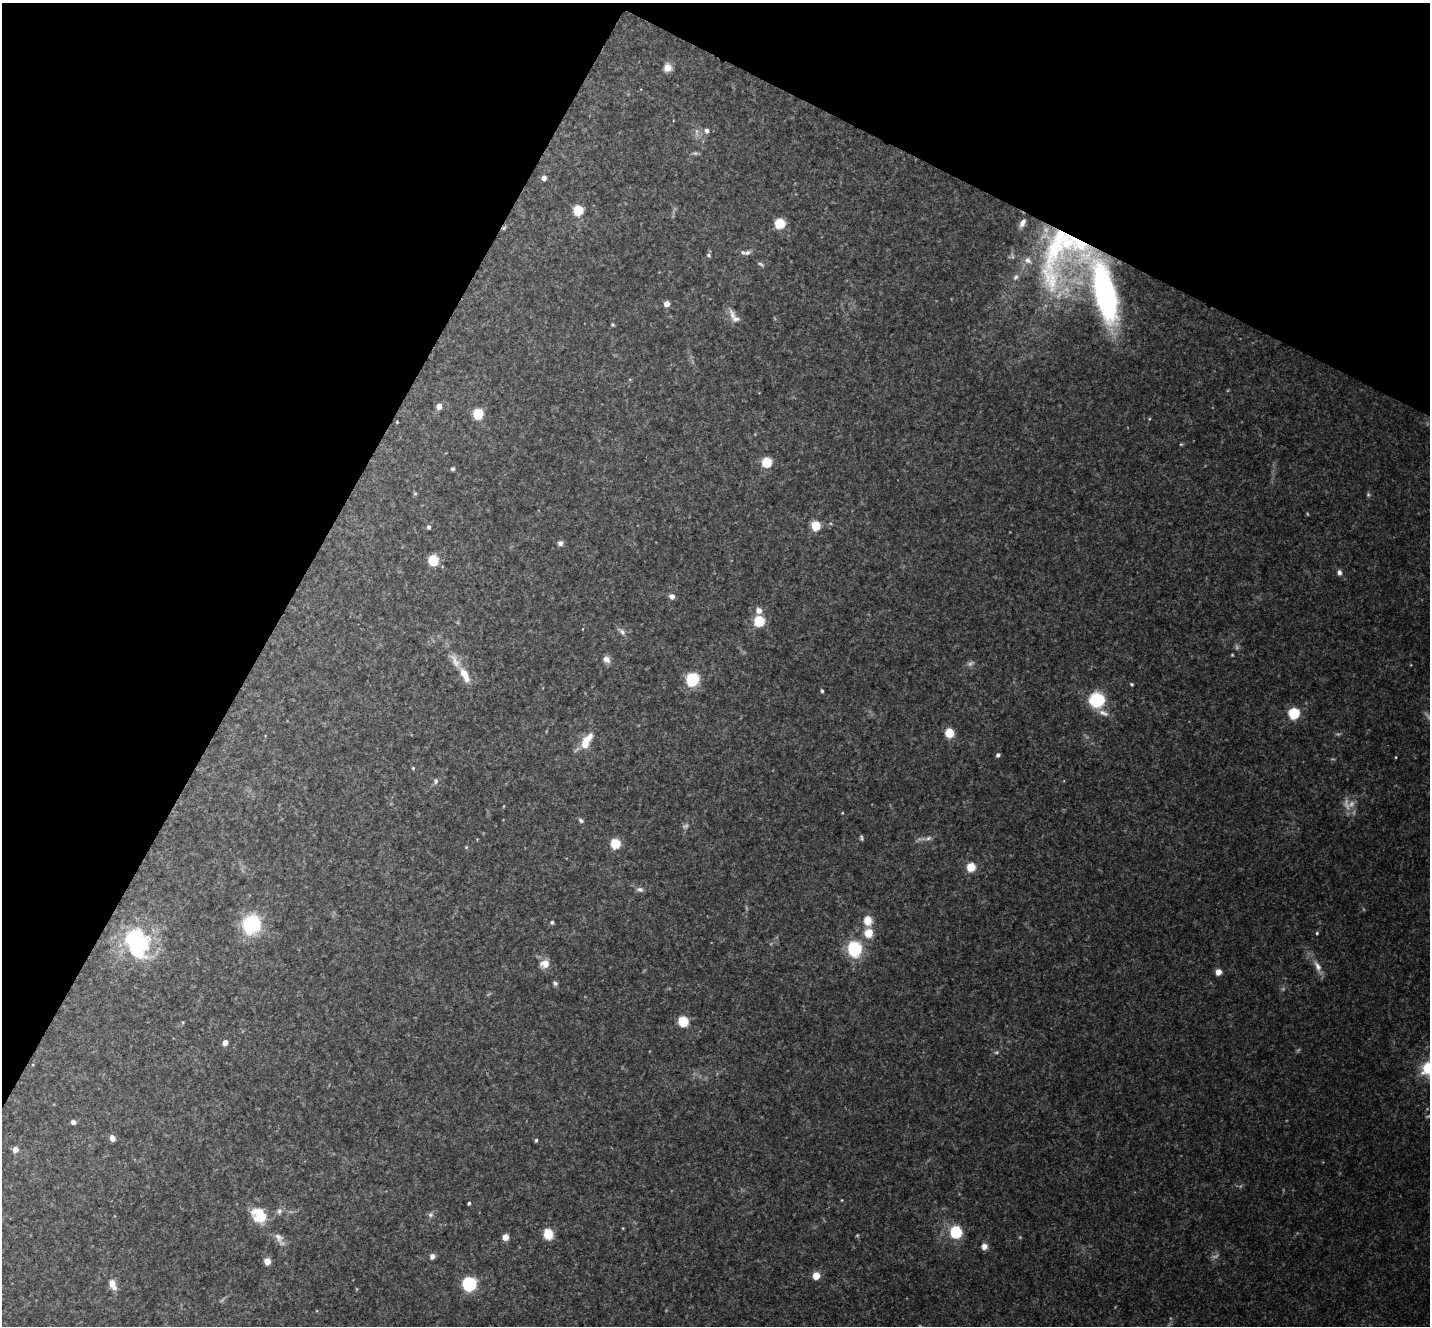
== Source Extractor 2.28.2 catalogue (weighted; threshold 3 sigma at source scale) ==
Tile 2 of 4 x 4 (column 2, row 1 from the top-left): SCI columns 1436-2863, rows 4262-5585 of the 5722 x 5735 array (HDU 1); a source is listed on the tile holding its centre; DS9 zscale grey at full resolution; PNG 1432 x 1328 px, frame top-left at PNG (2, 3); no overlay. Shown black and unused: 27% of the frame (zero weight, under 3 of 4 exposures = <1% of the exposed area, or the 3 px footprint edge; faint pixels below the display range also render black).
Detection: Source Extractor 2.28.2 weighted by HDU 2 'WHT'; one run over the whole footprint, this tile lists its part. Background 0.125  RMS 0.0075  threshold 0.0337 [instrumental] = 3 sigma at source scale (4.5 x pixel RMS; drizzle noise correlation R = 1.50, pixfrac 1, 0.05/0.05 arcsec/px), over >= 5 px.
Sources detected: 119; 19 too faint to see at this stretch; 1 cosmic-ray / hot-pixel residue — not listed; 8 inside a brighter listed object's ellipse — not listed separately; the other 91 listed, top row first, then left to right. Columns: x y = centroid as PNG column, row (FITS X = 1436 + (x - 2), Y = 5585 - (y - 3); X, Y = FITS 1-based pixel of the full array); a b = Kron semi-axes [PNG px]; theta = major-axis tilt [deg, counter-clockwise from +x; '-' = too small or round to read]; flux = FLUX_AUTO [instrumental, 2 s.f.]
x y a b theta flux
668 68 11 11 - 6.1
707 131 6 6 - 3
695 153 9 5 7 1.7
544 178 6 5 - 3.8
578 210 6 6 - 32
779 223 6 6 - 38
1022 223 11 6 64 4.2
1055 247 60 28 72 93
747 253 9 6 30 2.6
709 255 6 4 -22 1.3
1012 256 9 3 -68 1.5
761 264 10 4 -31 1.5
1016 277 10 7 58 3.2
1105 293 62 19 -76 180
666 304 5 5 - 6.3
732 315 19 8 -72 5.9
612 324 5 4 - 1
439 406 6 6 - 5.6
478 414 6 6 - 35
397 422 3 3 - 0.7
767 462 5 5 - 51
452 469 5 4 - 1.6
415 493 6 4 0 0.93
1368 495 6 5 - 1.3
816 526 6 5 - 32
429 527 5 4 - 1.7
560 543 7 7 - 2.7
433 560 6 6 - 39
1339 572 7 6 - 2.6
672 596 5 5 - 5.3
759 610 7 7 - 5
759 621 6 6 - 40
622 631 14 6 -44 3.3
1232 655 4 4 - 0.78
606 659 9 8 - 4.9
465 675 23 9 -64 12
692 679 7 7 - 72
1132 684 4 3 - 0.97
822 691 4 3 - 1.3
1097 700 8 8 - 77
1103 713 16 7 -23 5.4
1294 713 6 6 - 53
949 733 6 6 - 24
586 741 23 10 59 15
998 755 4 4 - 2.1
1396 757 3 3 - 0.66
413 768 4 4 - 0.95
436 781 8 7 - 2.2
842 813 4 2 - 0.56
581 820 7 5 -45 1.8
861 838 6 4 -76 1.4
928 838 10 5 19 3.1
615 844 6 6 - 32
466 847 5 4 - 0.84
971 867 6 6 - 21
640 889 10 6 -12 2.9
868 921 13 11 -80 9.9
552 922 5 5 - 1.5
251 924 11 10 - 87
868 933 7 6 - 18
1317 933 4 4 - 1
137 943 38 27 -75 89
854 949 9 8 - 73
545 964 12 11 - 8.1
1317 966 19 8 -61 7.4
1218 972 6 5 - 6.3
555 983 7 5 -41 1.8
683 1021 6 6 - 38
183 1022 5 3 - 0.78
225 1042 6 5 - 4.4
1428 1068 18 17 - 30
73 1122 5 5 - 3
112 1138 7 6 - 3.9
536 1140 5 3 - 1.1
15 1150 6 5 - 5.9
842 1200 3 3 - 0.61
469 1203 4 3 - 1.6
279 1211 9 7 54 2.9
260 1214 22 14 -44 21
430 1215 8 7 - 2.4
623 1228 3 3 - 0.63
956 1232 7 6 - 59
548 1234 7 6 - 24
505 1237 5 5 - 10
279 1238 18 9 -56 5.6
984 1246 8 7 - 4.5
432 1256 6 6 - 3.6
267 1261 5 5 - 8.4
816 1276 5 5 - 14
112 1284 13 8 -68 8
469 1284 7 7 - 98
Overlapping masked pixels (flux is a lower limit): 1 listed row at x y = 1105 293
Isophote crosses this tile's border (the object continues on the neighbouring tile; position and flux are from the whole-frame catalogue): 1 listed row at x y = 1428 1068